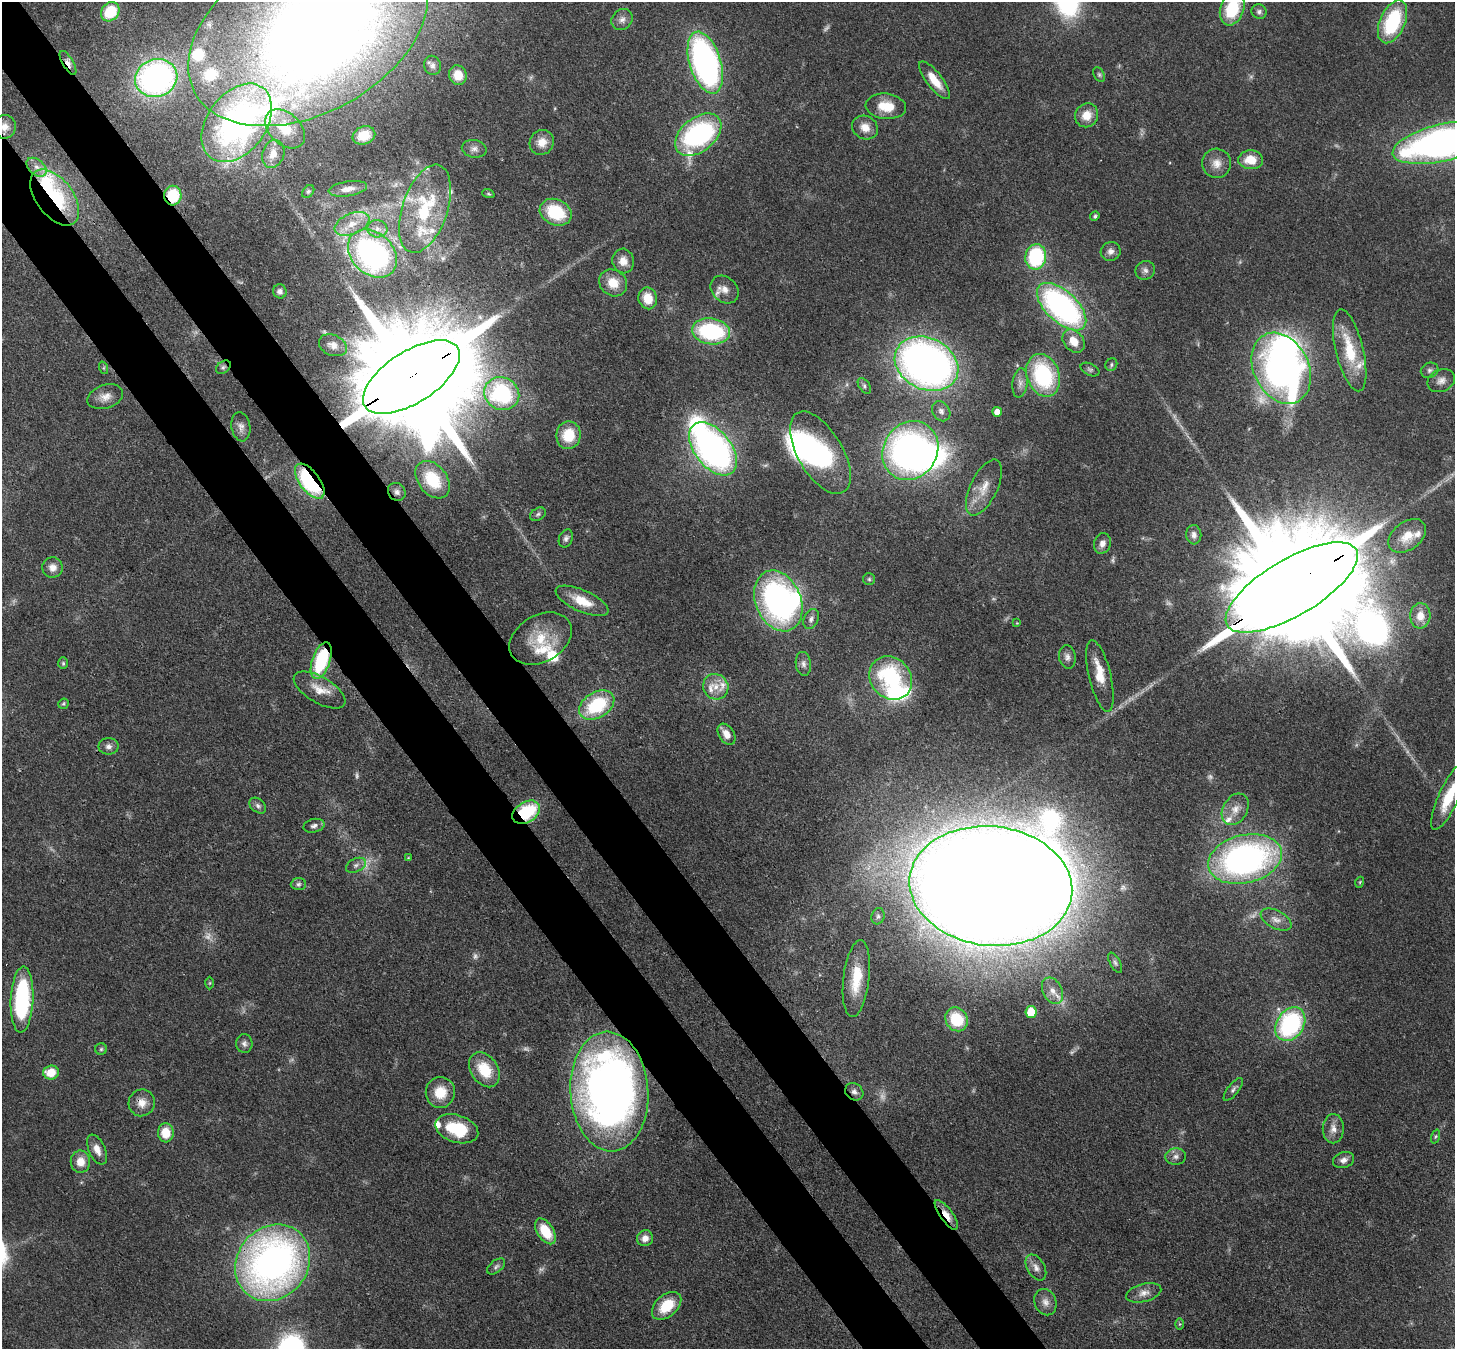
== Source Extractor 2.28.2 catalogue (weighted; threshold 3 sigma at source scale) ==
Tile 11 of 4 x 4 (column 3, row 3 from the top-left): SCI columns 2986-4438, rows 1693-3039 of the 5970 x 5942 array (HDU 1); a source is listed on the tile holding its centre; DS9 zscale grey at full resolution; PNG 1457 x 1351 px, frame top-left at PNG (2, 2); each listed source drawn as its Kron ellipse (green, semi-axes under 4 px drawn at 4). Shown black and unused: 8% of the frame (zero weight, under 3 of 4 exposures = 7% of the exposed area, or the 3 px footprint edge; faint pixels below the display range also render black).
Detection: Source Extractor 2.28.2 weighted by HDU 2 'WHT'; one run over the whole footprint, this tile lists its part. Background 0.0754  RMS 0.0038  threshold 0.0172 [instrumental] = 3 sigma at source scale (4.5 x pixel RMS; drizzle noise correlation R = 1.50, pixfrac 1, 0.05/0.05 arcsec/px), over >= 5 px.
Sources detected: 193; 15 too faint to see at this stretch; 9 inside a brighter object's white glare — neither listed nor drawn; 18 inside a brighter listed object's ellipse — not listed separately; the other 151 listed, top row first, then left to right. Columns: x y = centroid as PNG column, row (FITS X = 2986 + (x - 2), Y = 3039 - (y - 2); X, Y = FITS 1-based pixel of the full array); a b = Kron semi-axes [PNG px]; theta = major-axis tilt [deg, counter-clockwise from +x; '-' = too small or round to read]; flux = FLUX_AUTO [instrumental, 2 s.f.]
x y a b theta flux
1232 9 17 11 71 19
110 12 10 8 50 15
1259 12 8 7 - 1.2
622 19 11 10 - 2.2
1393 22 23 12 66 30
308 32 129 82 28 550
68 63 13 5 -59 2.5
705 63 32 15 -73 130
432 65 9 8 - 1.5
458 75 10 9 - 5.8
1099 75 8 5 -63 0.83
156 78 21 18 18 120
934 80 23 8 -52 7.1
886 106 20 12 -6 8.9
1087 115 12 11 - 5.6
237 123 44 29 53 140
5 127 11 11 - 3.4
865 127 13 11 -30 4.5
285 129 23 15 -44 9.1
364 135 11 9 21 6.2
698 135 26 17 39 69
542 142 13 12 - 4.4
1442 143 51 18 13 200
474 149 12 9 -11 2.2
273 154 14 11 70 4
1251 160 12 9 -3 7.7
1217 163 14 14 - 4.3
37 167 11 7 -41 2.3
348 189 19 7 9 3.5
308 191 7 5 49 0.7
488 194 6 4 -19 0.52
173 196 10 8 -87 15
55 197 32 18 -53 31
425 209 46 22 71 30
556 212 16 12 -24 20
1095 216 5 4 - 0.81
352 224 18 10 23 6
377 229 10 8 -7 2.8
1111 251 10 9 - 2.3
372 254 27 20 -43 100
1036 257 13 10 82 35
623 261 12 10 -78 4.1
1145 270 10 9 - 1.8
613 283 14 12 -39 7
725 289 15 12 -43 4
280 291 7 7 - 1.4
648 298 11 9 -77 6.8
1062 307 30 15 -43 98
711 331 19 13 -8 42
1074 341 13 9 -50 5.6
333 345 14 10 -23 3.2
1350 350 42 14 -76 18
926 364 33 25 -26 230
1111 365 6 5 - 0.8
223 367 8 5 40 0.95
104 368 6 4 -72 0.55
1281 368 37 27 -63 180
1090 369 10 6 -26 0.89
1430 370 9 7 24 1.2
1043 375 22 16 -70 38
411 377 55 26 33 22000
1441 381 14 11 25 2.9
1020 383 15 7 83 2.3
864 386 9 5 -55 0.89
502 394 18 16 -28 43
105 397 18 11 17 3.9
941 411 11 8 -56 1.7
997 412 5 5 - 3.1
241 427 15 9 -81 2.4
568 435 14 12 82 11
713 449 31 18 -51 160
910 451 30 27 56 140
820 453 46 22 -59 38
433 480 21 14 -52 16
310 481 21 10 -53 47
984 487 30 13 64 7.9
397 492 9 8 - 1.7
538 514 8 6 30 1
1194 535 9 7 -83 1.7
1407 536 21 14 37 7.3
566 538 9 7 67 1.3
1102 543 10 8 70 2.5
53 567 10 10 - 2.9
869 579 6 6 - 0.73
1292 587 75 28 30 30000
582 601 28 11 -24 9
778 601 32 22 -67 110
1420 616 12 10 86 4.8
811 619 10 7 66 1.6
1017 623 4 3 - 0.29
540 639 33 23 30 14
1067 657 12 8 -81 1.9
321 661 19 9 70 31
63 663 6 5 - 0.58
803 664 12 7 -82 1.7
1100 676 36 11 -77 7.4
891 678 23 20 -50 36
716 687 13 12 - 4.2
319 690 29 13 -30 6.8
64 704 5 5 - 0.61
597 705 19 12 31 25
727 734 12 7 -57 3.6
108 746 10 8 0 1.8
1449 797 36 10 65 14
258 806 9 6 -41 1.3
1235 809 17 12 60 4.8
526 812 15 10 32 24
314 826 10 6 13 1.5
408 858 4 3 - 0.29
1245 859 37 24 14 130
356 865 10 6 24 1.6
1360 882 5 3 - 0.38
298 884 7 6 - 1
991 886 81 59 -6 2500
878 916 8 6 73 1.1
1276 920 17 9 -27 2.8
1115 963 11 5 -61 1.1
856 979 38 13 83 14
210 983 6 4 89 0.48
1052 991 14 9 -61 3.4
22 1000 33 11 87 48
1031 1012 6 5 - 14
956 1019 12 11 - 15
1290 1024 18 13 58 55
244 1044 9 8 - 1.5
101 1049 6 5 - 0.69
484 1070 19 13 -56 12
51 1072 8 7 - 7.8
1233 1089 14 5 52 1.2
440 1092 15 14 - 8.9
609 1092 60 39 -86 330
854 1092 10 8 -38 1.7
142 1103 13 13 - 4.1
457 1129 22 13 -17 17
1333 1129 14 10 89 3.2
166 1133 9 8 - 7.8
1435 1136 7 3 71 0.59
97 1149 16 8 -66 3.6
1176 1156 10 8 4 1.8
1344 1160 11 8 17 2.1
80 1162 11 9 -88 5
946 1215 18 6 -54 4.4
545 1231 14 8 -57 11
645 1238 8 8 - 2.8
273 1263 40 35 50 190
496 1266 10 6 38 1.2
1036 1267 14 8 -60 2.5
1144 1293 18 9 15 3.2
1045 1302 13 11 -67 2.9
667 1306 17 11 41 11
1180 1324 6 4 90 0.49
Overlapping masked pixels (flux is a lower limit): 17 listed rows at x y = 308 32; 68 63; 173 196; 55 197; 223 367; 411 377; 310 481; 397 492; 1292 587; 321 661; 526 812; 991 886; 609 1092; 854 1092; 142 1103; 946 1215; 273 1263
Isophote crosses this tile's border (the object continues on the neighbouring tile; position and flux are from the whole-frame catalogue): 6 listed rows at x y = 1232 9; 308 32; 5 127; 1442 143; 1292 587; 1449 797